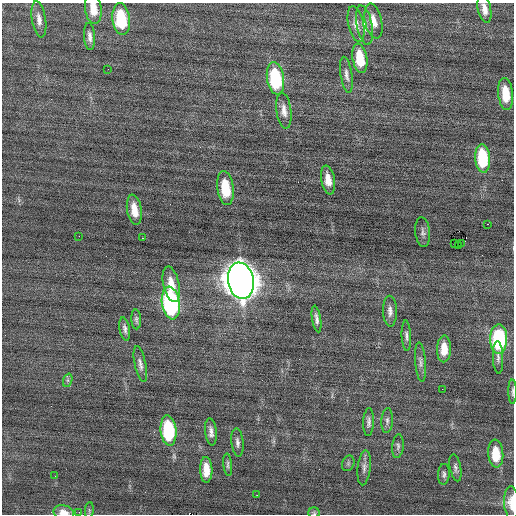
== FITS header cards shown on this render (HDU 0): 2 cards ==
NAXIS1  =                  512 / Axis length
NAXIS2  =                  512 / Axis length

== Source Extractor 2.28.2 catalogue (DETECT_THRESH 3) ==
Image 512 x 512 px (HDU 0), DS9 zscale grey, 1 PNG px = 1 image px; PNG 516 x 516 px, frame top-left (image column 1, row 512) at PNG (2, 3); each listed source drawn as its Kron ellipse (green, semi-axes under 4 px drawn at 4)
Background 0.113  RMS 0.75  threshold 2.25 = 3 sigma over >= 5 px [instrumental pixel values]
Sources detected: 61; all 61 listed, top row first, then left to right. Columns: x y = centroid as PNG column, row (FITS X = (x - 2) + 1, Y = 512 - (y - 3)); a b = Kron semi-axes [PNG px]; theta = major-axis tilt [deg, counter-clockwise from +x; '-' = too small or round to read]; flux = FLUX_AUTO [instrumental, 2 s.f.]
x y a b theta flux
93 9 15 8 -83 710
484 9 14 6 -78 390
39 19 18 7 -81 350
121 19 16 8 -83 2500
373 21 18 8 -78 550
356 24 18 7 -77 400
364 25 20 7 -79 420
90 37 13 5 -86 260
360 58 15 7 -80 1300
108 69 2 2 - 32
346 75 18 5 -81 260
275 78 16 8 -81 3700
506 94 16 7 -83 1200
284 111 18 7 -82 380
483 158 14 7 -85 2600
328 180 14 7 -80 570
225 188 17 8 -82 1600
134 210 15 7 -81 720
487 224 2 2 - 200
423 232 15 7 -84 190
79 236 2 2 - 140
142 238 2 2 - 120
461 243 2 2 - 35
455 244 2 2 - 120
458 245 2 2 - 52
241 281 18 13 -79 86000
171 284 18 8 -78 760
171 303 16 9 -81 9000
390 311 15 7 -88 280
136 319 10 5 -86 120
317 319 13 4 -80 200
125 329 12 5 -79 180
406 336 15 4 -87 170
499 339 15 8 89 4500
444 349 13 7 89 720
498 357 16 5 -87 190
420 362 20 5 -85 230
140 364 18 5 -78 250
68 380 7 4 71 100
442 389 2 2 - 36
512 392 12 3 -89 110
387 421 12 6 87 180
369 422 14 5 88 200
168 431 15 8 -85 3600
211 432 13 6 -84 270
237 442 14 6 -84 220
398 446 12 5 84 150
496 454 14 7 -86 1100
348 463 8 6 70 110
228 465 11 4 -83 120
364 468 17 6 84 260
455 468 14 5 -79 170
206 470 13 6 -88 780
444 474 10 6 85 150
55 476 2 2 - 27
257 495 2 2 - 59
511 503 17 7 -87 590
89 510 8 3 85 71
64 512 10 7 -12 490
79 512 3 2 - 41
314 513 6 5 - 82
At the frame edge (FLAGS 8, measured only in part): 6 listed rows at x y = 93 9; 484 9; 512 392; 511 503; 64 512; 314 513